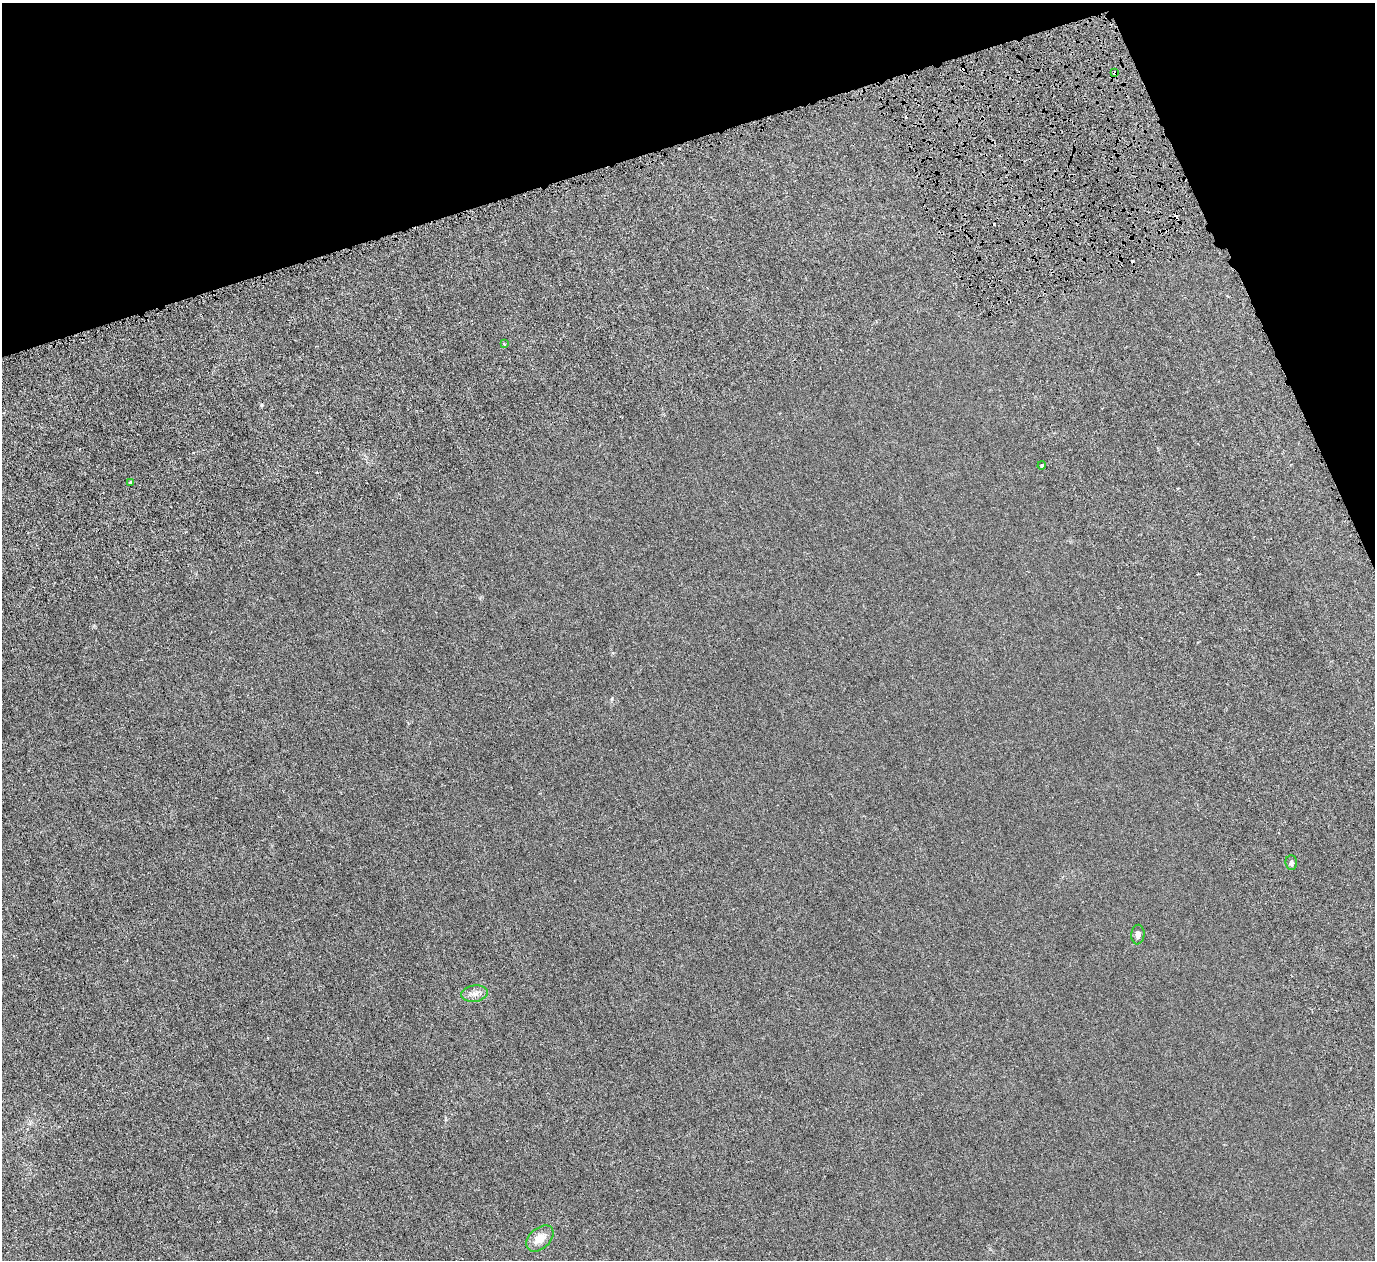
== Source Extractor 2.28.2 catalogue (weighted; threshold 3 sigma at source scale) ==
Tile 3 of 4 x 4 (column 3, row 1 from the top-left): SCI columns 3067-4439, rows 4257-5514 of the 6128 x 6110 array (HDU 1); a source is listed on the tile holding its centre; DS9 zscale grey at full resolution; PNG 1377 x 1262 px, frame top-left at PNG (2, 3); each listed source drawn as its Kron ellipse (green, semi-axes under 4 px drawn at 4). Shown black and unused: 16% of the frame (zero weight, under 4 of 8 exposures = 20% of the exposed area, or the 3 px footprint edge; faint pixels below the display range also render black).
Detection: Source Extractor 2.28.2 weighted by HDU 2 'WHT'; one run over the whole footprint, this tile lists its part. Background 0.00281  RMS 0.0015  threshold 0.00606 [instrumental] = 3 sigma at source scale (4.09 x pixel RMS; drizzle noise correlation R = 1.36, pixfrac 0.8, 0.05/0.05 arcsec/px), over >= 5 px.
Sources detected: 13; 5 cosmic-ray / hot-pixel residue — neither listed nor drawn; the other 8 listed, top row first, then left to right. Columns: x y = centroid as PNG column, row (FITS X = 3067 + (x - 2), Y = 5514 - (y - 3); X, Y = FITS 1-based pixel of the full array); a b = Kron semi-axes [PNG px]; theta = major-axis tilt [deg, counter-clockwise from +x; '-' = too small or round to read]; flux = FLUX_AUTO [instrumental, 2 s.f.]
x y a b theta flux
1115 73 3 3 - 0.42
504 344 4 4 - 0.12
1042 465 4 4 - 0.2
130 483 4 3 - 0.16
1291 863 7 6 - 0.35
1138 935 10 6 84 0.48
474 994 13 8 7 0.87
540 1238 16 10 42 1.8
Overlapping masked pixels (flux is a lower limit): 1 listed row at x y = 1115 73